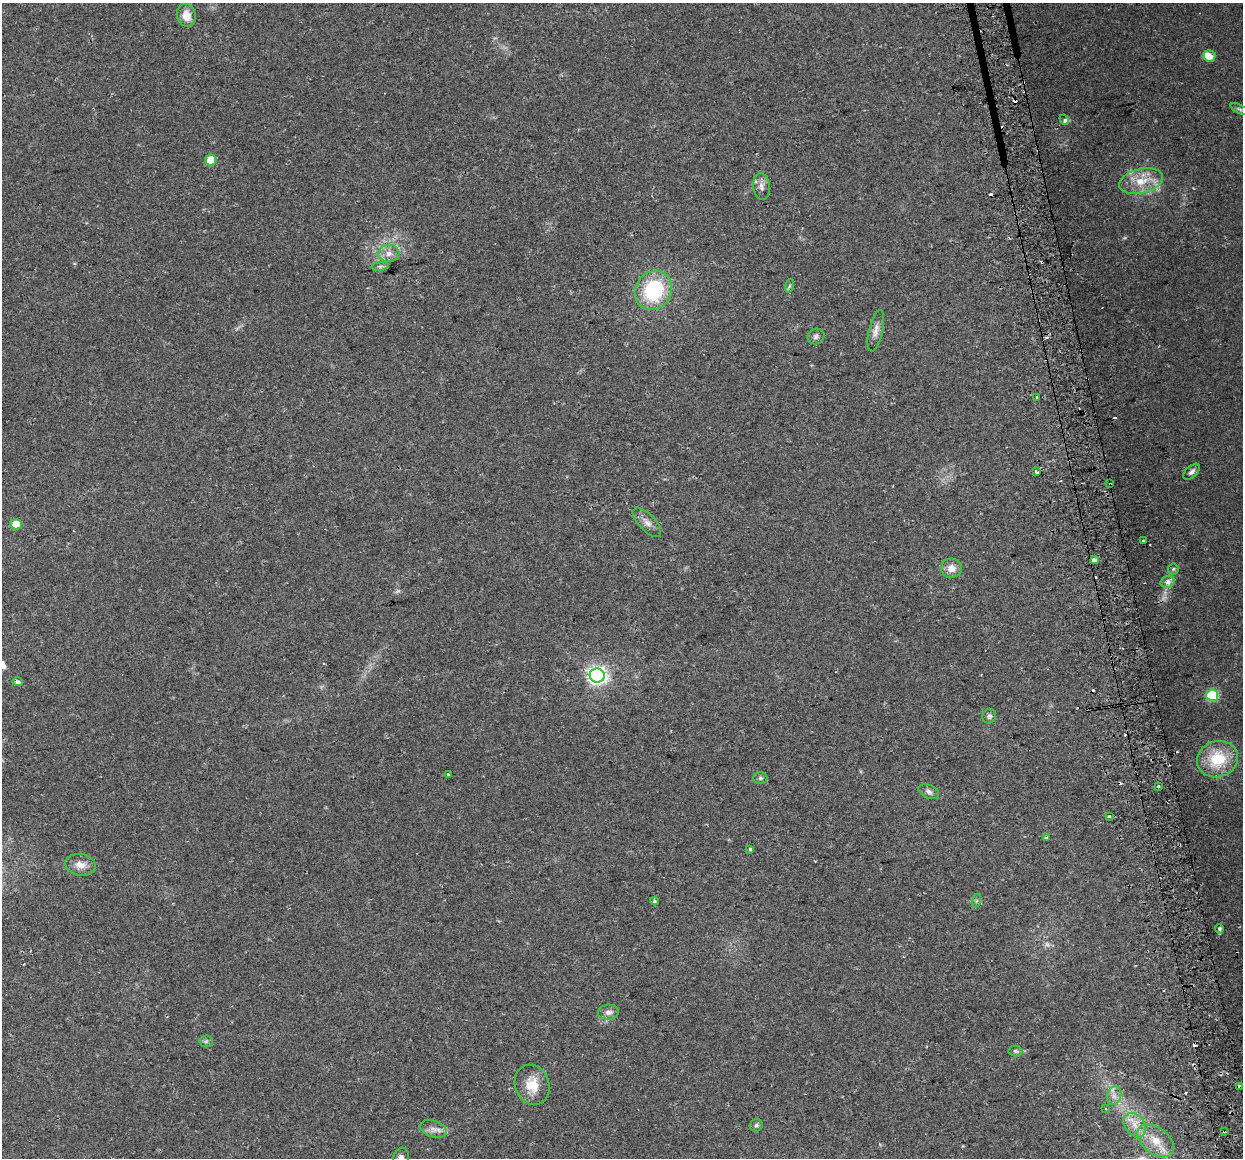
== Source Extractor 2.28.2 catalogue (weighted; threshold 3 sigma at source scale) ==
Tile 6 of 4 x 4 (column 2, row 2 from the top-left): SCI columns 1273-2513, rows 2403-3558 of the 5027 x 4754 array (HDU 1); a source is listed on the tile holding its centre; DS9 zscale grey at full resolution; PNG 1245 x 1160 px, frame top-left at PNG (2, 3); each listed source drawn as its Kron ellipse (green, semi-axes under 4 px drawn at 4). Shown black and unused: <1% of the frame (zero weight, under 2 of 3 exposures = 2% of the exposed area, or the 3 px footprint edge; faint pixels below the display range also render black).
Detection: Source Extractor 2.28.2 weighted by HDU 2 'WHT'; one run over the whole footprint, this tile lists its part. Background 0.108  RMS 0.011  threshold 0.0482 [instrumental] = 3 sigma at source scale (4.5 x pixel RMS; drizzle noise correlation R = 1.50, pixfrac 1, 0.0396/0.0396 arcsec/px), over >= 5 px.
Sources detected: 70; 2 too faint to see at this stretch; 12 cosmic-ray / hot-pixel residue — neither listed nor drawn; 3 inside a brighter listed object's ellipse — not listed separately; the other 53 listed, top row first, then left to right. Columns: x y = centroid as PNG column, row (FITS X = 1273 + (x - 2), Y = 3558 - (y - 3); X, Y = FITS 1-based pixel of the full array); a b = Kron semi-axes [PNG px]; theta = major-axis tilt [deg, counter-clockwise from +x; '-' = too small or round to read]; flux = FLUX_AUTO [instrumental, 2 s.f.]
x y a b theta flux
186 15 12 9 -72 14
1209 56 6 6 - 8.5
1240 109 10 4 -27 2.4
1064 120 5 4 - 4.8
211 160 5 5 - 21
1141 181 22 12 13 23
761 186 13 8 -84 5.7
389 253 10 9 - 7.7
380 266 8 4 9 2
789 286 7 4 71 2
653 290 20 18 59 78
876 331 21 7 77 7.5
816 336 9 7 26 3.4
1037 397 3 3 - 2.5
1036 472 3 3 - 7.3
1192 472 10 5 42 3.8
1110 484 3 3 - 1.3
647 522 18 8 -46 7.4
16 524 5 5 - 18
1143 540 3 3 - 6.1
1095 560 4 3 - 15
951 568 10 9 - 9.3
1173 569 5 5 - 1.6
1167 582 7 5 15 6
597 676 7 7 - 440
17 682 5 4 - 2.6
1212 695 6 6 - 72
989 716 7 6 - 2.7
1217 759 21 18 18 45
448 775 4 3 - 3.2
760 778 7 6 - 2.2
1158 786 3 3 - 3.4
929 792 11 6 -22 4
1109 816 3 3 - 1.4
1046 838 4 3 - 1.3
750 849 4 3 - 1.4
80 865 16 10 -9 10
654 901 4 3 - 1.7
976 901 7 4 71 1.7
1219 929 4 3 - 8.7
608 1012 10 7 4 5.4
206 1041 6 6 - 2.1
1015 1051 7 5 -3 2.4
532 1085 20 17 -69 21
1240 1086 4 3 - 5.2
1114 1096 9 7 75 5.7
1105 1108 4 2 - 0.84
756 1125 6 6 - 2.4
1135 1125 13 10 -54 12
433 1129 14 8 -20 6.9
1224 1131 3 2 - 1.7
1156 1141 21 13 -39 21
401 1158 10 7 72 4.9
Overlapping masked pixels (flux is a lower limit): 3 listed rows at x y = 1110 484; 1240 1086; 1224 1131
Isophote crosses this tile's border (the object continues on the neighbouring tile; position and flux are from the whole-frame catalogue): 1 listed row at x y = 401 1158